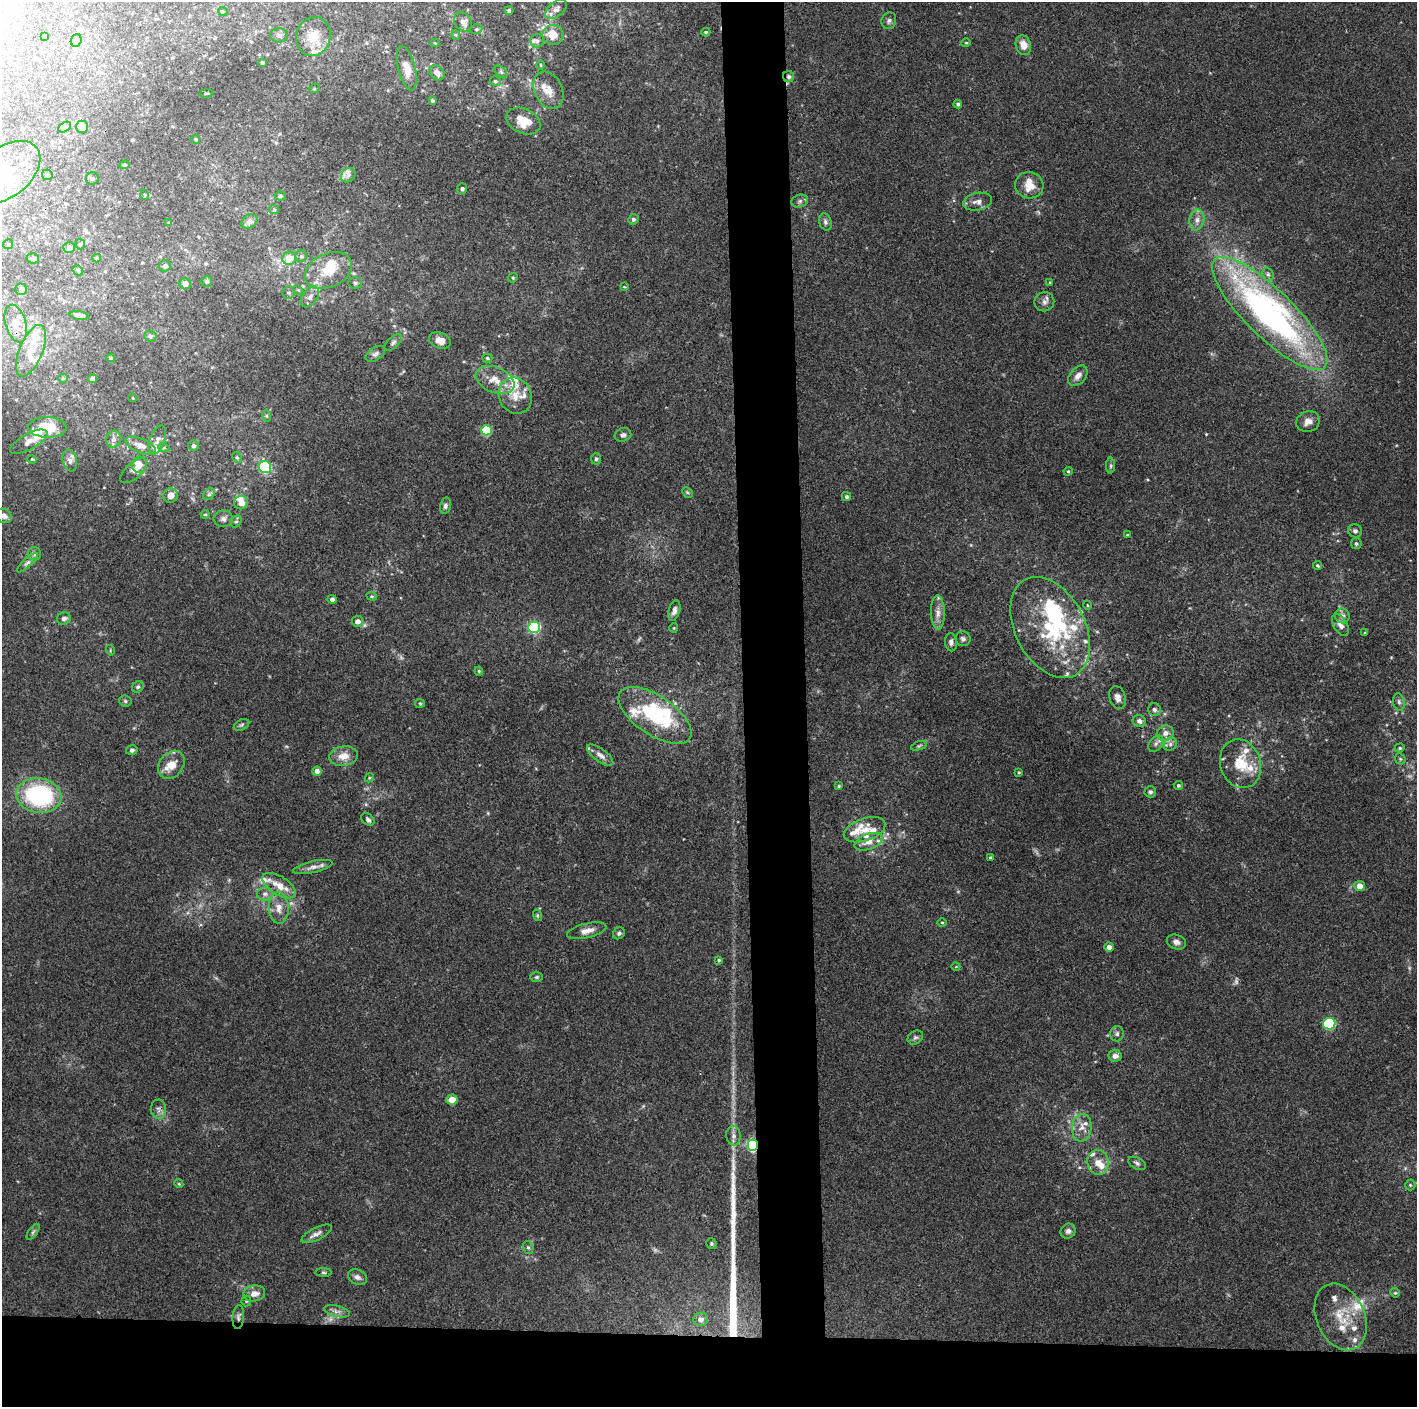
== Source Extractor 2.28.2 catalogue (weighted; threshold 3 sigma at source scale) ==
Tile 8 of 3 x 3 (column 2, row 3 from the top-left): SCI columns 1416-2830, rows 4-1408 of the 4246 x 4219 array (HDU 1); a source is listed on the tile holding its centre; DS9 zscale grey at full resolution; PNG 1419 x 1409 px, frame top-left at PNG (2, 2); each listed source drawn as its Kron ellipse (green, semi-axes under 4 px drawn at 4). Shown black and unused: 9% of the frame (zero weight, under 3 of 4 exposures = <1% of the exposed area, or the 3 px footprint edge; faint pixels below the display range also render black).
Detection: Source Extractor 2.28.2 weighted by HDU 2 'WHT'; one run over the whole footprint, this tile lists its part. Background 0.16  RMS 0.0072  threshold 0.0322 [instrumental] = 3 sigma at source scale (4.5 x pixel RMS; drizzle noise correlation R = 1.50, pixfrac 1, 0.05/0.05 arcsec/px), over >= 5 px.
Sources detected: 269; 5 too faint to see at this stretch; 5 inside a brighter object's white glare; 2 long thin detections or spike segments (spike, bleed or trail) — neither listed nor drawn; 44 inside a brighter listed object's ellipse — not listed separately; the other 213 listed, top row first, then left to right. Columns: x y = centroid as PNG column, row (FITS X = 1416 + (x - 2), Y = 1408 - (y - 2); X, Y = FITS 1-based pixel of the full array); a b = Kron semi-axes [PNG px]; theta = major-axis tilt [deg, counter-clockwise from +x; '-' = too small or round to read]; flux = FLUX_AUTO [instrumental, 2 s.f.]
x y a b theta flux
556 9 13 7 39 3.4
509 10 4 4 - 1.2
223 11 5 3 - 0.93
889 21 8 7 - 2.1
463 22 10 8 -53 4.4
476 29 6 5 - 1.2
706 32 4 4 - 0.91
279 35 9 7 3 2.2
456 35 5 3 - 0.73
553 35 10 10 - 11
45 36 3 3 - 0.47
313 37 20 17 73 14
76 40 6 5 - 1.4
537 41 7 6 - 2.1
435 43 4 4 - 0.58
966 43 4 4 - 0.82
1023 45 10 7 -72 7
262 62 3 3 - 0.88
540 65 4 3 - 0.65
407 68 23 8 -75 8.6
501 72 7 4 -45 1.5
437 73 8 6 -49 4.3
789 77 5 5 - 2
495 81 5 5 - 1.3
314 89 5 3 - 0.67
548 90 19 14 -64 9.4
206 93 6 3 12 0.72
432 101 3 3 - 1.3
958 104 4 4 - 1.7
523 121 18 12 -25 17
64 127 7 5 28 1.4
82 127 6 6 - 5.7
195 139 4 4 - 1.1
125 165 5 4 - 0.85
5 172 40 25 38 56
47 175 5 5 - 1.1
348 175 8 6 47 2.6
92 179 6 6 - 1.7
1029 185 14 13 - 10
462 189 5 5 - 1.7
145 195 5 3 - 0.6
280 196 5 4 - 0.96
800 201 8 6 17 2.1
978 202 14 8 10 4.6
274 209 5 4 - 0.86
633 219 5 5 - 1.6
1197 220 10 7 80 4.2
249 221 8 6 37 3.5
825 222 9 6 -73 2.1
169 223 4 4 - 1
8 244 5 5 - 1.1
80 244 5 5 - 1.1
69 247 6 5 - 2
301 256 6 6 - 1.6
33 258 6 5 - 1.5
97 258 4 4 - 0.83
289 258 7 6 - 12
165 266 6 5 - 1.9
78 270 5 4 - 1
328 270 25 17 24 23
1268 274 7 5 -69 1.8
513 278 5 4 - 0.9
207 281 5 5 - 1.4
1050 282 4 3 - 0.71
355 283 7 5 -3 1.6
185 284 6 5 - 4.6
624 287 4 3 - 0.67
21 289 6 5 - 2.8
298 290 5 4 - 0.86
289 293 6 6 - 1.5
310 297 12 7 55 3.9
1044 302 10 9 - 3.5
1270 314 77 23 -44 270
79 315 9 4 -9 2.5
16 324 19 10 -74 10
150 336 6 5 - 1.5
440 340 11 8 -21 5.8
393 342 11 5 42 2.1
31 351 27 11 68 16
375 354 11 6 34 2.5
111 358 4 3 - 1.2
487 358 5 4 - 0.95
1078 376 12 8 49 4.7
63 378 5 4 - 0.93
92 379 4 4 - 3.5
495 380 20 12 -22 12
515 396 18 16 -64 13
133 398 4 3 - 0.51
267 416 6 4 -72 1
1308 422 12 10 19 5.1
47 427 19 10 -1 21
486 430 5 5 - 40
623 435 8 6 19 2.4
113 439 8 7 - 3.4
157 440 15 7 70 4.5
29 442 21 8 28 5.5
140 445 16 7 -22 6.5
193 446 5 5 - 1.9
164 448 5 3 - 1
237 457 6 4 -62 1.1
32 459 4 4 - 0.75
596 459 6 5 - 1.3
70 460 11 7 -75 3.3
140 465 8 7 - 4.3
1111 466 8 4 90 1.2
265 467 6 6 - 46
134 471 16 8 41 3.5
1068 471 4 4 - 0.8
687 492 6 4 -45 1.1
209 494 6 5 - 1.5
171 496 7 7 - 4.5
846 497 4 4 - 1.3
241 503 7 6 - 5.9
445 506 8 5 78 2.1
205 514 4 4 - 0.88
4 516 8 6 -26 3.6
223 519 9 8 - 3.2
236 522 6 5 - 1.4
1355 531 7 6 - 1.9
1127 535 3 3 - 0.67
1356 544 5 5 - 1.4
34 554 7 6 - 2
27 563 13 4 42 2.3
1318 566 5 4 - 1.1
372 596 5 4 - 0.95
332 599 4 4 - 2.3
1087 605 4 3 - 0.6
674 611 10 5 74 3
938 613 17 7 -89 5.4
1342 616 7 7 - 3.1
64 619 7 6 - 2.2
358 621 6 5 - 4.3
1340 625 12 6 -60 4.2
534 627 6 5 - 90
1050 627 54 35 -62 71
674 628 4 4 - 0.71
1365 633 4 4 - 0.63
963 639 7 7 - 2.1
951 642 9 6 -86 2.6
110 650 5 3 - 0.69
479 671 4 4 - 0.78
138 687 6 5 - 1.4
1118 697 12 8 -73 4.1
125 701 6 5 - 1.4
1399 702 9 5 -80 2
420 703 5 4 - 0.84
1154 709 6 6 - 2.1
655 715 42 19 -34 72
1139 721 7 6 - 2.7
242 725 8 5 27 1.6
1165 733 8 7 - 4.1
1156 744 9 6 50 2.6
1170 744 7 6 - 2.2
919 746 8 4 19 1.1
1400 748 5 4 - 0.83
132 750 6 4 16 1.6
600 755 16 6 -36 4.5
344 756 15 9 7 8.4
1400 759 6 5 - 1.1
1240 764 25 20 -71 22
171 765 15 12 52 10
317 771 4 4 - 3.2
1019 772 4 3 - 0.78
369 778 5 3 - 0.83
1178 785 5 4 - 1.2
839 786 4 3 - 0.89
1150 792 6 5 - 1.7
39 796 23 17 -8 84
368 819 7 5 -41 2.2
865 830 21 11 19 9.5
869 842 15 7 21 6.4
990 858 3 3 - 0.8
313 867 20 6 12 4.4
279 886 19 9 -32 10
1360 886 5 5 - 6.5
265 894 8 6 1 2.5
279 908 16 10 -88 7
537 915 6 4 -72 0.97
942 922 4 3 - 0.69
587 931 20 7 13 6.2
619 933 6 5 - 1.7
1176 942 10 7 -20 3.1
1109 947 5 4 - 3.5
719 960 4 4 - 1
956 967 4 3 - 0.53
537 977 6 5 - 1.3
1329 1024 6 5 - 78
1117 1034 8 6 78 2
915 1037 8 6 34 1.8
1115 1056 6 6 - 3.7
452 1099 6 5 - 8.8
158 1109 9 7 -88 3.1
1082 1128 14 10 84 6.4
733 1136 10 7 -85 3.2
753 1145 5 5 - 130
1098 1162 12 10 -82 7.6
1137 1163 9 5 -27 2
179 1184 4 3 - 0.65
1410 1185 5 5 - 1
1068 1231 8 7 - 2.6
33 1232 9 4 54 1.6
317 1234 17 6 27 3.6
711 1244 5 5 - 1.1
528 1247 6 5 - 1.4
323 1273 8 4 -1 1.2
357 1277 10 7 -27 3
254 1293 11 8 12 5.8
1395 1293 5 4 - 0.86
246 1301 5 5 - 1.1
337 1311 13 5 -13 3.3
238 1317 12 5 86 2.1
1341 1317 35 24 -66 25
701 1319 7 6 - 3.7
Overlapping masked pixels (flux is a lower limit): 3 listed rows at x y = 789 77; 31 351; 753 1145
Isophote crosses this tile's border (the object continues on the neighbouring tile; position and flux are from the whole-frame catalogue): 2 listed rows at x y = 5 172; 4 516